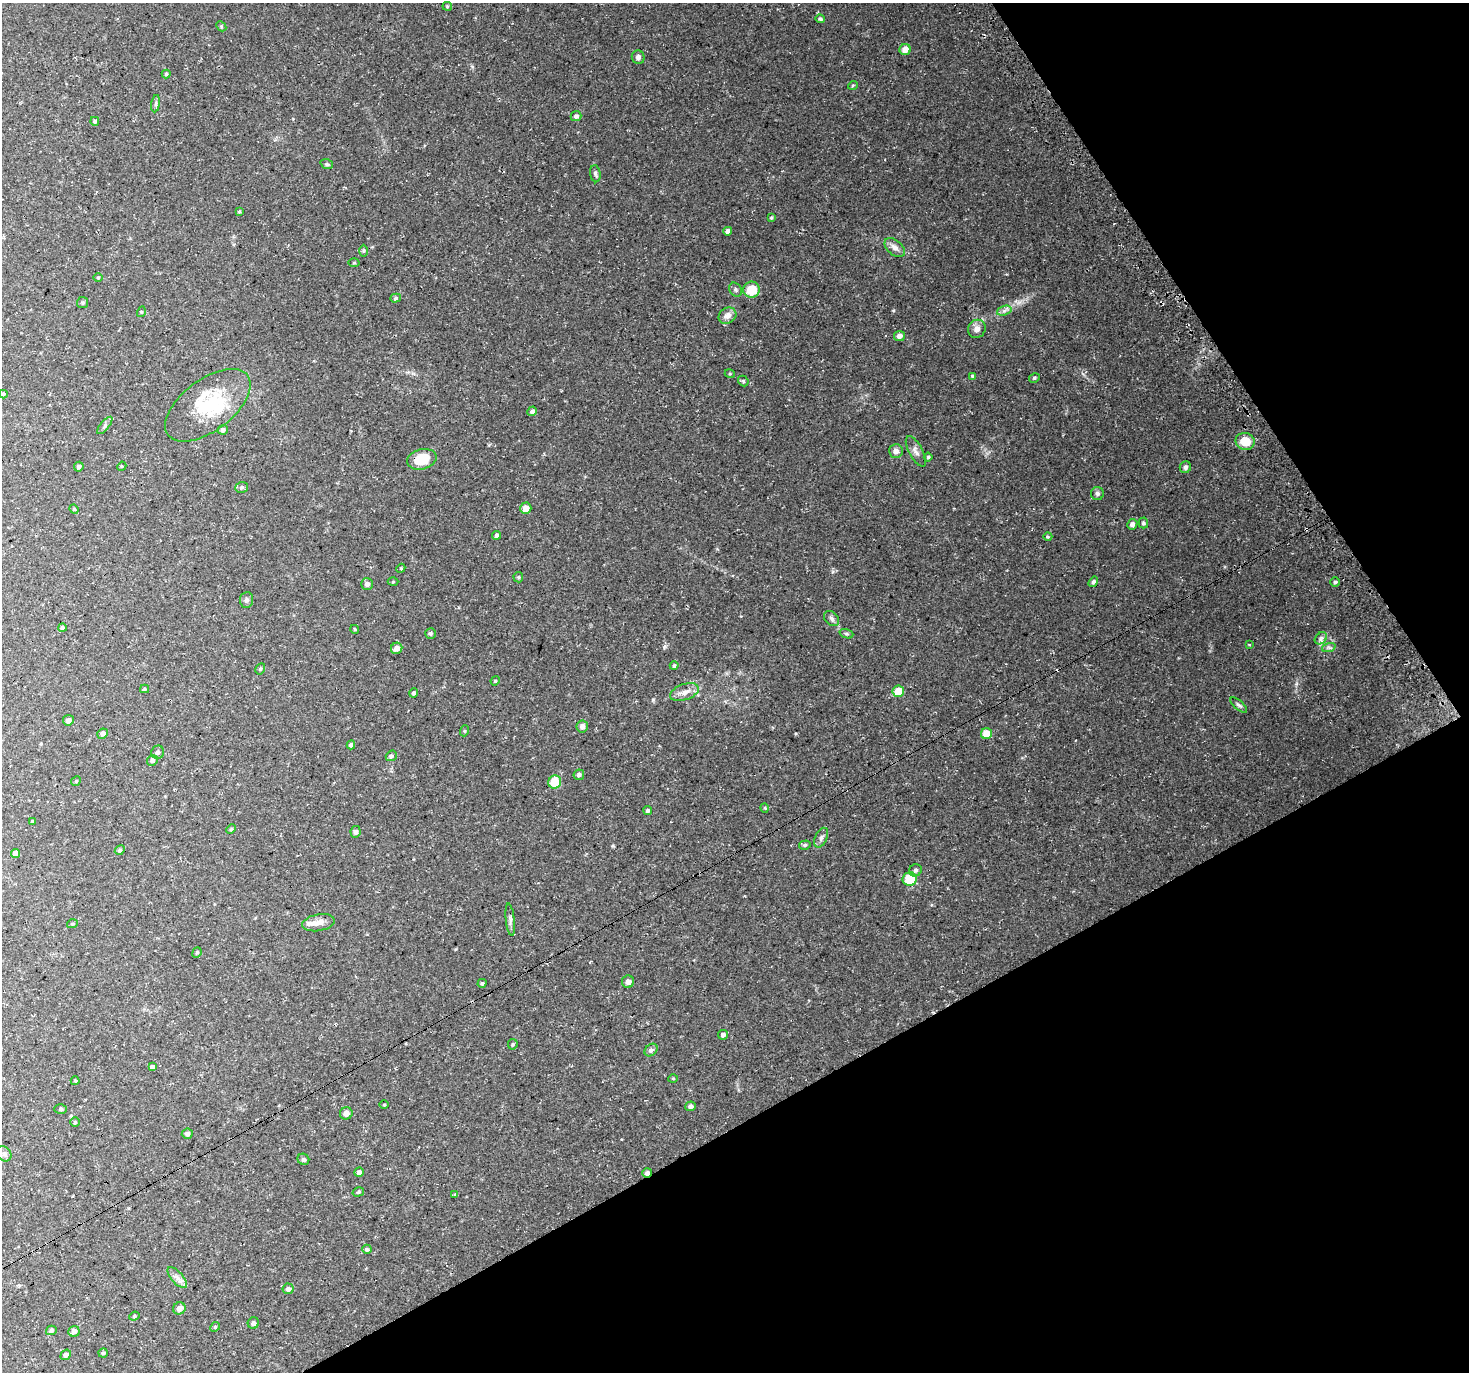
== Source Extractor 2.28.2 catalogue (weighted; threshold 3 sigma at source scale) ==
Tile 12 of 4 x 4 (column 4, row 3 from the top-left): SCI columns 4436-5902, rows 1567-2936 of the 5930 x 5812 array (HDU 1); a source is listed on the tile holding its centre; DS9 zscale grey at full resolution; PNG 1471 x 1374 px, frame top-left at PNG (2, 3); each listed source drawn as its Kron ellipse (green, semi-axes under 4 px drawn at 4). Shown black and unused: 28% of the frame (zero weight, under 3 of 4 exposures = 3% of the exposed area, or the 3 px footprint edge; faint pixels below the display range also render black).
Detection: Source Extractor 2.28.2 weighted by HDU 2 'WHT'; one run over the whole footprint, this tile lists its part. Background 0.0573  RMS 0.0044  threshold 0.0199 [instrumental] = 3 sigma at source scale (4.5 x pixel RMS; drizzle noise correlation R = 1.50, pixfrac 1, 0.0396/0.0396 arcsec/px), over >= 5 px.
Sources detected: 140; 1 inside a brighter object's white glare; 2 cosmic-ray / hot-pixel residue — neither listed nor drawn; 2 inside a brighter listed object's ellipse — not listed separately; the other 135 listed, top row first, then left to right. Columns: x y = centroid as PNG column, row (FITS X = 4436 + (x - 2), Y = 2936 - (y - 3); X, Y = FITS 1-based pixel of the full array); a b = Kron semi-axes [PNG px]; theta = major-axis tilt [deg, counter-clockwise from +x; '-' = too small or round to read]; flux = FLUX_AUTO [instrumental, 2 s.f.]
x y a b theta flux
447 6 4 4 - 0.48
820 19 4 4 - 0.64
221 26 6 4 -47 0.55
905 49 5 5 - 4
638 57 7 6 - 1.4
166 74 4 4 - 0.62
853 85 5 3 - 0.39
156 104 8 4 81 0.89
576 116 5 5 - 1.3
95 121 4 4 - 0.98
327 164 6 5 - 0.66
595 174 8 5 -81 0.9
239 212 4 4 - 0.41
771 217 3 3 - 0.48
728 231 4 4 - 1.4
895 248 12 7 -41 2.5
364 251 6 4 90 0.62
354 263 5 3 - 0.41
98 277 5 3 - 0.41
735 290 7 6 - 0.86
751 290 8 8 - 8.2
396 298 5 4 - 0.62
82 303 5 5 - 0.71
1004 311 7 4 19 1.3
141 312 5 3 - 0.4
727 316 9 7 36 2.6
977 329 9 8 - 2.4
899 336 5 5 - 2
730 374 5 3 - 0.39
972 376 4 4 - 0.46
1034 378 5 4 - 0.64
743 381 6 4 -49 0.58
3 394 4 4 - 0.46
208 405 50 25 37 24
532 411 5 4 - 1.2
105 425 11 4 50 1.1
223 430 5 5 - 1.1
1245 441 9 8 - 7.4
896 451 7 7 - 2.2
916 451 17 7 -62 2.2
928 457 4 4 - 0.5
422 459 15 10 14 11
122 466 5 3 - 0.4
79 467 5 4 - 0.92
1185 467 6 5 - 1.1
241 487 6 5 - 0.84
1097 493 6 6 - 1.1
526 508 6 5 - 3.7
74 509 5 4 - 0.5
1143 523 5 5 - 0.81
1132 524 5 5 - 1.8
497 535 4 4 - 1.2
1048 537 4 3 - 0.38
401 568 5 3 - 0.41
518 577 5 5 - 0.54
393 582 5 3 - 0.41
1093 582 5 4 - 0.89
1335 582 4 4 - 0.75
367 584 6 6 - 1.4
247 600 8 6 85 1.2
832 619 9 6 -45 1.3
62 628 4 4 - 0.98
355 629 4 4 - 0.44
430 633 5 5 - 0.75
846 634 7 4 -19 0.76
1321 638 7 5 45 1.2
1249 645 4 2 - 0.33
1329 647 7 4 18 0.85
397 648 6 5 - 2.8
674 666 4 4 - 0.76
260 669 6 5 - 0.69
495 681 5 3 - 0.37
145 689 4 4 - 0.45
898 691 6 5 - 7.9
685 692 15 8 19 3
414 693 4 4 - 0.85
1239 705 10 4 -41 0.93
68 720 5 5 - 1.8
582 726 6 5 - 1.9
464 731 5 3 - 0.42
103 734 5 5 - 1.7
986 734 5 5 - 6
351 745 4 4 - 1
158 752 7 6 - 1.5
391 756 6 5 - 0.98
152 760 5 5 - 1.1
579 775 5 5 - 1.2
76 781 5 4 - 0.54
555 782 7 6 - 8.8
765 808 5 3 - 0.31
648 810 4 4 - 0.93
32 821 4 4 - 0.4
231 829 5 3 - 0.48
356 832 6 5 - 1.3
821 838 10 6 64 1.5
805 845 6 4 16 0.75
120 850 5 4 - 0.77
16 854 5 4 - 3.1
915 870 6 6 - 1.2
910 879 7 6 - 12
510 920 16 4 -84 1.5
318 923 16 8 11 3.3
72 924 5 3 - 0.43
197 953 6 4 68 0.61
628 982 6 6 - 1.8
482 983 4 4 - 0.72
723 1035 5 4 - 1.4
513 1044 5 4 - 0.59
651 1050 7 5 40 1.3
152 1067 4 4 - 13
673 1078 5 3 - 0.36
75 1081 4 4 - 0.43
384 1105 4 3 - 0.38
690 1106 5 5 - 1.3
60 1109 6 5 - 0.74
346 1113 6 6 - 2.1
75 1122 4 4 - 0.57
187 1134 5 5 - 1.3
4 1154 8 6 -44 1.3
303 1159 6 5 - 0.89
359 1172 5 4 - 1.5
647 1173 5 5 - 1.3
358 1192 6 4 17 0.64
455 1195 3 3 - 1.1
367 1249 4 4 - 0.67
177 1278 13 6 -49 2.1
288 1289 5 5 - 1.5
179 1308 6 6 - 2.3
134 1316 5 4 - 0.53
253 1323 6 5 - 1.1
215 1327 5 4 - 0.49
51 1330 5 4 - 0.92
74 1331 5 5 - 1.8
103 1353 5 4 - 0.6
66 1355 6 4 40 1.4
Overlapping masked pixels (flux is a lower limit): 2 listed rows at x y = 422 459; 647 1173
Unlisted compact peaks at least as high as the median listed source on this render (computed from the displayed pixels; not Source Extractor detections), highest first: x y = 893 310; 653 700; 613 846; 665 646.